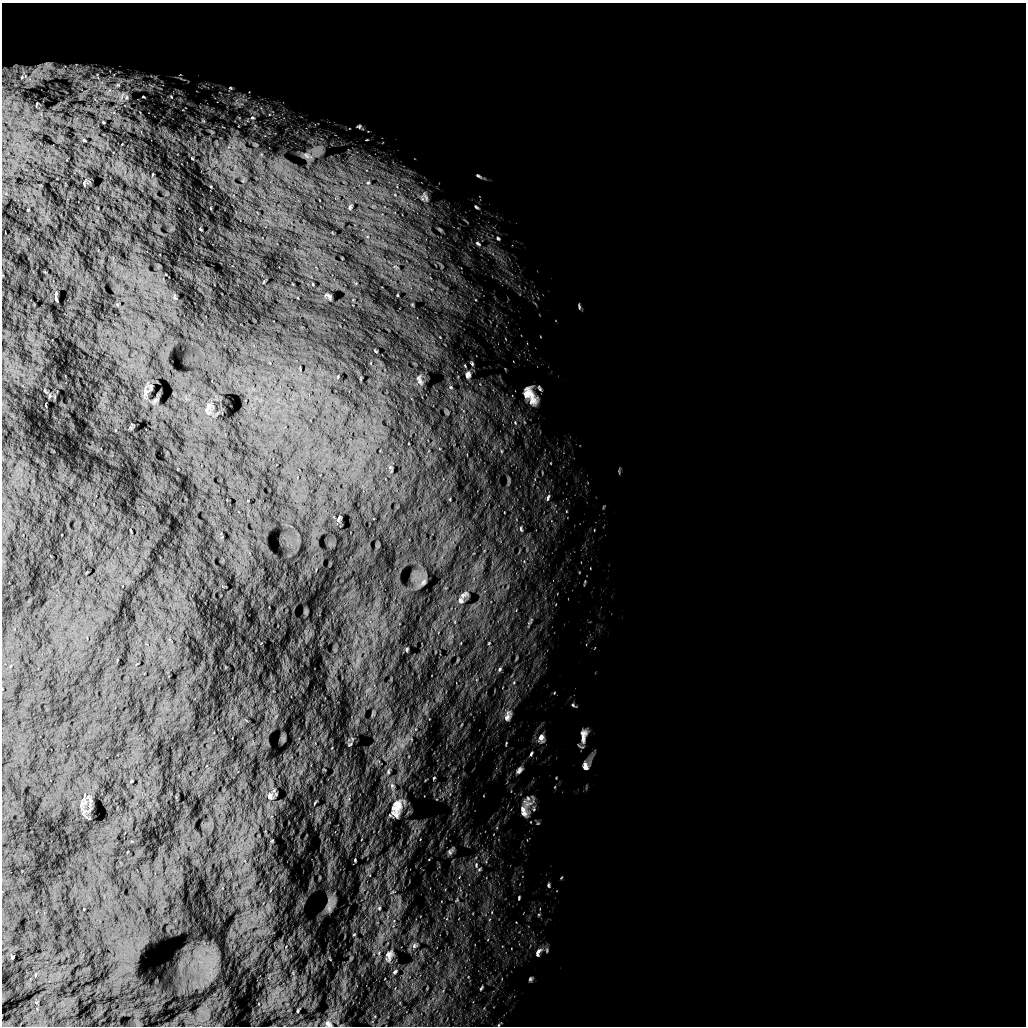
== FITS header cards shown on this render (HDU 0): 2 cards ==
NAXIS1  =                 1024 /
NAXIS2  =                 1024 /

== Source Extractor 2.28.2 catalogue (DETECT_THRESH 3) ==
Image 1024 x 1024 px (HDU 0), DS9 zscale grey, 1 PNG px = 1 image px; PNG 1028 x 1028 px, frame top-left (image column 1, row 1024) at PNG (2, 3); no overlay
Background 5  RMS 830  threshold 2500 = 3 sigma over >= 5 px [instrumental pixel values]
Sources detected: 69; all 69 listed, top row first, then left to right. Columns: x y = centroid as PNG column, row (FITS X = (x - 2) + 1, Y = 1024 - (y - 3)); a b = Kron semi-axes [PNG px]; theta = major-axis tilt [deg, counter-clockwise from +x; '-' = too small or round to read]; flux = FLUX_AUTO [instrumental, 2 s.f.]
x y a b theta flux
118 85 8 6 16 2.0e+05
230 88 7 6 - 1.2e+05
109 90 7 4 -72 1.4e+05
122 96 17 6 63 4.3e+05
126 97 9 6 -82 2.2e+05
143 97 3 2 - 3.8e+04
171 97 6 5 - 9.4e+04
252 118 7 6 - 1.6e+05
359 126 4 3 - 7.0e+04
478 176 9 4 -29 1.1e+05
368 183 5 3 - 5.1e+04
425 197 17 8 -61 3.2e+05
350 207 6 4 76 8.2e+04
476 207 6 3 -37 7.9e+04
498 238 7 5 -50 1.0e+05
478 243 10 5 -33 1.7e+05
328 296 9 3 -36 8.3e+04
174 297 6 4 -71 5.7e+04
579 306 7 3 -74 7.8e+04
472 364 6 4 -64 8.3e+04
468 375 11 8 80 2.6e+05
419 380 15 6 -71 2.0e+05
451 387 6 4 -89 8.3e+04
539 388 9 4 -55 1.1e+05
145 393 12 6 73 2.0e+05
530 395 24 12 -59 9.5e+05
548 497 10 5 76 1.4e+05
338 519 9 3 68 8.2e+04
521 529 9 4 -72 1.0e+05
423 582 9 5 60 1.3e+05
464 594 13 6 32 1.8e+05
461 600 8 6 -73 1.5e+05
407 649 6 3 89 6.0e+04
500 669 6 4 74 7.9e+04
573 705 6 4 -45 7.8e+04
508 716 18 10 70 4.7e+05
584 735 19 7 83 4.4e+05
541 738 13 9 89 3.5e+05
506 743 6 2 85 4.9e+04
350 744 5 2 - 5.5e+04
531 754 6 4 63 8.2e+04
585 766 11 8 -79 2.9e+05
519 770 11 6 55 2.0e+05
388 772 8 5 77 1.4e+05
434 778 3 3 - 4.3e+04
392 786 9 6 -75 2.2e+05
270 796 10 8 -68 2.5e+05
528 798 9 7 -88 2.8e+05
82 803 11 7 56 2.4e+05
315 803 9 2 55 5.3e+04
397 808 31 16 66 1.3e+06
524 811 20 10 -75 6.1e+05
450 851 9 7 58 1.6e+05
355 860 4 4 - 4.6e+04
476 865 9 6 90 2.1e+05
548 885 6 4 -84 7.2e+04
519 898 5 3 - 5.6e+04
329 905 23 6 87 3.4e+05
379 908 6 6 - 1.1e+05
354 934 5 3 - 4.6e+04
414 946 8 7 - 1.9e+05
538 952 13 6 66 2.2e+05
379 953 6 4 -73 9.7e+04
389 956 19 10 72 4.6e+05
395 972 7 4 46 1.0e+05
530 979 6 5 - 8.6e+04
481 988 6 3 55 6.0e+04
298 1011 4 2 - 4.9e+04
328 1024 9 6 -47 1.6e+05
At the frame edge (FLAGS 8, measured only in part): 1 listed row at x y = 328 1024